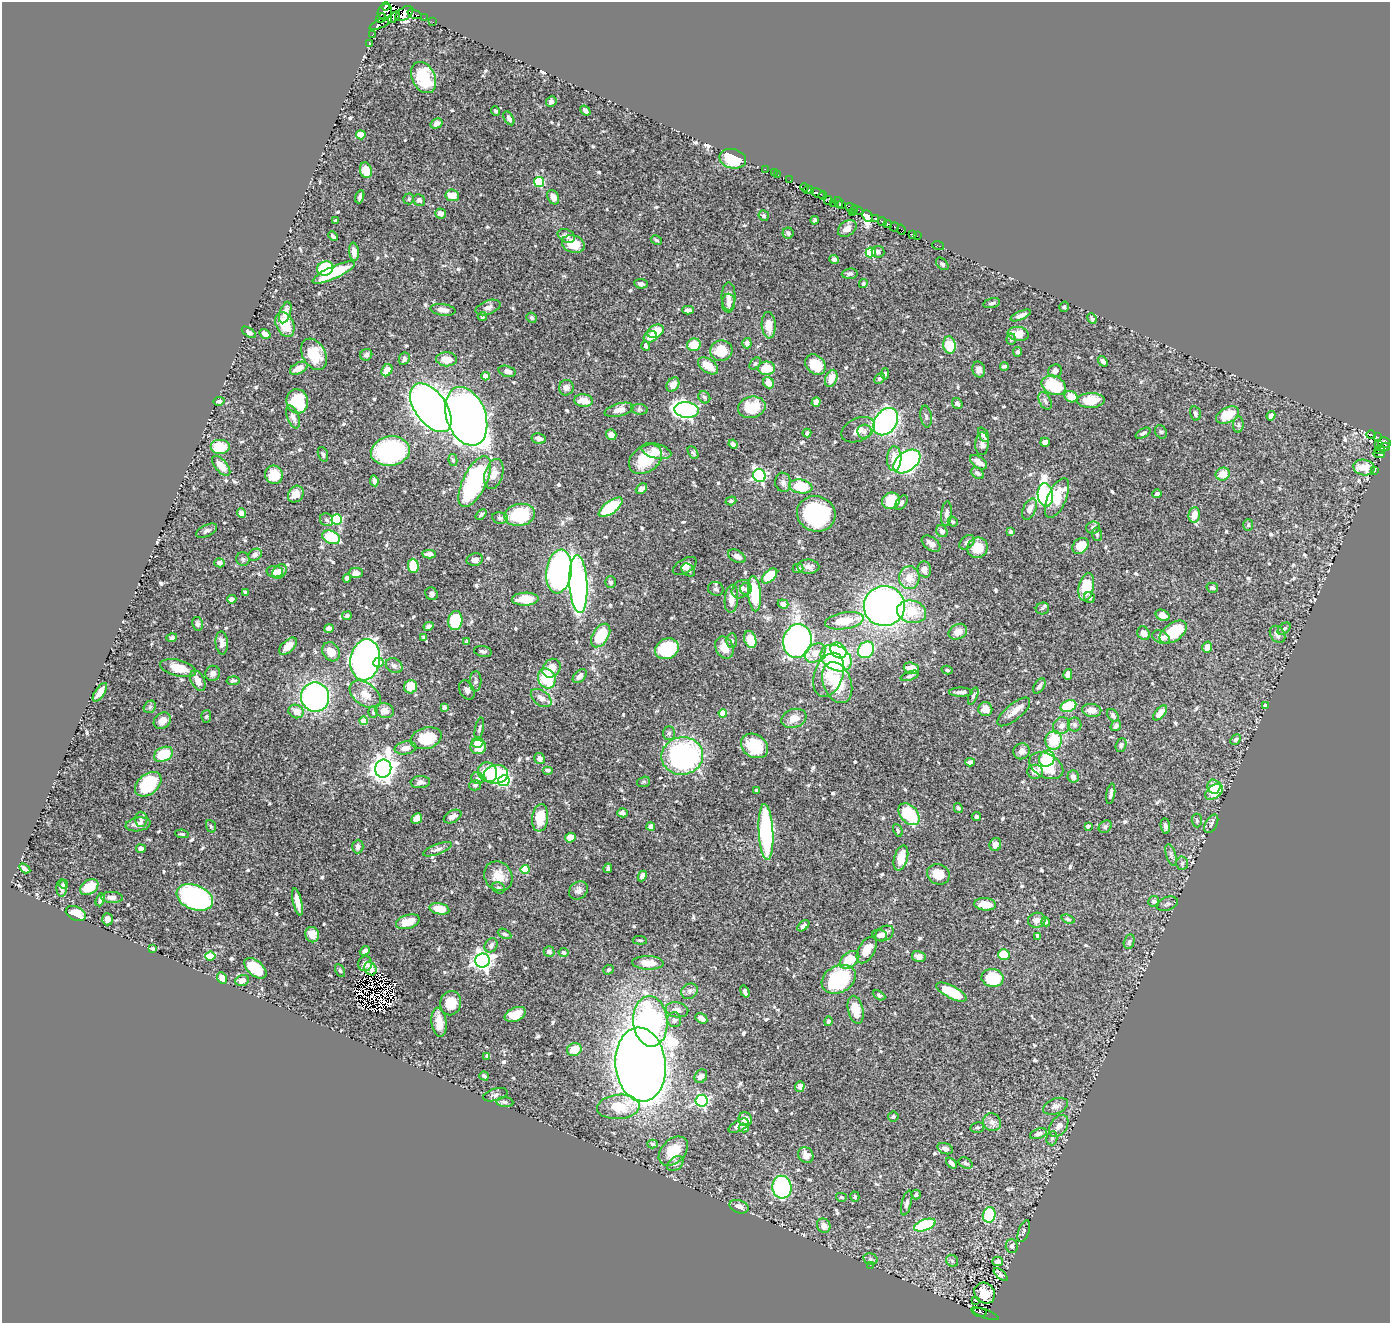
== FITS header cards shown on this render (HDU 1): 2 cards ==
NAXIS1  =                 1388
NAXIS2  =                 1321

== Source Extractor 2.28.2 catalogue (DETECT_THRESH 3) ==
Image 1388 x 1321 px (HDU 1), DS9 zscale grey, 1 PNG px = 1 image px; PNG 1392 x 1325 px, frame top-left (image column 1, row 1321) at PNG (2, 2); each listed source drawn as its Kron ellipse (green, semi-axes under 4 px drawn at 4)
Background 0.796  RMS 0.016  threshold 0.0467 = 3 sigma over >= 5 px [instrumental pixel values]
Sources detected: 665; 9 with non-positive FLUX_AUTO (blend fragments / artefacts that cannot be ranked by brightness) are neither listed nor drawn; of the other 656, the 500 brightest by FLUX_AUTO listed and drawn (156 fainter detections omitted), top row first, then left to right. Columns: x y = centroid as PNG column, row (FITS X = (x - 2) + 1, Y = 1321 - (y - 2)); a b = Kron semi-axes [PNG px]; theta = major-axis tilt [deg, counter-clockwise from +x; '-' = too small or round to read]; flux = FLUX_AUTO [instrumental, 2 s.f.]
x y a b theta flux
386 6 4 3 - 240
385 12 8 7 - 250
404 14 10 6 35 940
415 14 8 3 -21 140
394 17 7 3 43 120
381 18 5 4 - 300
424 18 2 2 - 7.8
433 22 2 2 - 3.6
381 24 12 3 26 170
372 35 3 2 - 3.9
369 44 2 2 - 2
423 77 16 11 -64 39
551 101 5 5 - 2.8
496 111 5 4 - 1.9
585 111 6 3 -39 3.2
509 118 7 4 -60 3.3
436 124 6 4 29 5.7
361 135 5 4 - 26
733 159 13 9 -14 33
765 169 2 2 - 10
366 170 8 6 -73 17
774 173 2 2 - 5.6
778 175 3 2 - 2.2
790 180 2 2 - 2.8
539 182 5 5 - 65
804 187 4 3 - 98
809 190 5 4 - 850
818 193 7 3 -23 670
452 195 7 5 -7 13
823 195 4 2 - 84
360 197 7 3 71 2.8
553 197 7 5 -60 7.1
409 199 5 5 - 1.8
419 200 6 5 - 3.6
828 201 4 2 - 42
834 203 3 2 - 8.6
839 203 5 2 - 7.3
842 204 2 2 - 31
851 208 7 4 -31 210
857 210 6 4 -23 160
852 212 4 3 - 65
440 213 5 5 - 5.2
764 216 5 5 - 2.1
867 216 6 4 -66 1400
875 218 3 3 - 150
814 220 4 3 - 2
336 221 4 3 - 2.2
882 222 4 3 - 250
888 224 4 3 - 170
894 227 4 3 - 46
847 228 10 7 35 6.3
901 230 5 3 - 35
788 233 5 5 - 3.2
912 234 3 2 - 5
333 236 5 3 - 2.5
566 236 9 6 -26 4.4
917 236 2 2 - 4.1
656 240 6 4 -28 1.7
573 244 11 8 -19 23
938 245 6 2 -18 8.2
354 252 9 5 -85 8.3
871 252 5 5 - 72
878 252 6 6 - 2.9
834 259 5 4 - 3.2
942 264 7 5 -45 1.9
325 268 8 7 - 46
334 272 23 6 24 46
850 274 8 5 6 2.5
641 284 7 4 -8 3.6
863 284 4 4 - 2.1
729 297 14 7 89 6.3
728 303 9 6 88 5.8
992 303 8 5 14 2.7
488 307 13 7 20 5.5
1064 307 5 4 - 1.8
443 310 13 6 -8 6.5
688 310 6 4 -1 4.6
285 312 11 5 72 9.5
1021 315 11 4 24 4.7
482 317 4 4 - 2
531 318 5 4 - 2.2
1092 319 5 3 - 1.8
285 324 13 8 -65 25
769 325 13 7 -87 15
656 331 9 6 30 19
249 332 8 4 -35 3.1
265 334 6 4 -33 7
1018 334 10 7 -8 12
650 337 7 5 19 9.1
1011 339 6 4 86 1.9
747 343 5 4 - 3.4
694 345 7 6 - 19
949 345 9 6 -82 43
646 346 5 3 - 2.1
721 351 11 10 - 26
1017 352 5 4 - 2.1
314 354 17 11 -60 28
366 355 6 5 - 3.4
404 359 6 5 - 3.6
447 359 10 7 -2 16
1103 361 6 4 -50 3.5
755 364 7 4 50 1.8
815 365 11 9 -43 27
708 366 11 6 -35 17
1004 366 4 3 - 2.2
299 368 9 5 27 11
767 368 8 6 2 24
979 369 8 6 -76 5.3
387 370 6 5 - 17
507 371 9 5 -15 5.4
1055 371 7 6 - 3.1
885 374 6 4 84 2.1
485 376 4 4 - 17
831 378 9 6 71 12
879 379 5 5 - 2.1
768 383 6 5 - 10
673 385 8 5 56 8.4
1054 385 12 9 -23 50
566 388 8 7 - 5
704 397 6 5 - 2.1
1071 397 7 5 -27 17
583 400 9 6 -6 13
1091 400 14 7 1 26
219 401 5 4 - 2.9
297 401 12 11 - 70
1045 401 9 6 -60 3.4
816 402 5 4 - 6.1
957 403 6 5 - 2.8
752 407 14 10 12 32
431 408 28 15 -54 1100
639 409 8 5 -7 2.2
619 410 15 6 14 8.2
687 410 12 7 -7 340
1195 413 7 5 -75 3.3
1228 415 12 7 28 27
466 416 30 19 -70 1100
926 416 11 5 -81 2.8
1271 416 5 4 - 4.3
293 417 12 6 -69 6.2
886 422 15 10 55 250
1238 425 8 5 85 2.4
858 430 18 11 25 9.8
864 431 7 7 - 3.3
1161 432 7 5 -61 1.8
807 433 4 4 - 2.9
1143 433 8 4 30 3.1
611 435 5 5 - 6.3
983 435 7 4 -64 4.8
1371 435 5 3 - 78
1377 437 3 3 - 14
539 438 7 5 -11 4
1045 442 5 4 - 6.8
1384 442 6 5 - 390
733 444 5 4 - 3.8
982 444 11 6 87 5.1
1379 445 3 3 - 88
220 447 10 7 0 26
1385 447 5 4 - 380
1380 450 5 3 - 180
390 451 19 14 9 160
656 451 15 7 -15 11
693 453 7 4 -61 1.9
323 454 8 5 -73 2.2
1379 454 6 4 -11 190
645 459 18 13 35 37
894 459 12 7 89 15
453 460 6 4 -78 2
907 461 15 9 35 250
978 462 9 5 -34 7.9
221 466 12 6 -49 14
1364 468 11 7 -11 12
1375 471 2 2 - 5.8
977 473 7 5 -34 2.9
494 474 15 9 74 9.6
1223 474 7 6 - 13
274 475 9 8 - 25
759 476 6 6 - 160
374 481 5 4 - 3.7
475 482 28 11 64 170
783 482 10 8 -80 4.2
801 486 12 7 -9 42
641 489 6 4 40 4.8
296 494 9 7 53 12
1157 494 5 4 - 2.5
1045 495 11 7 -83 230
1057 498 21 9 66 27
731 501 5 4 - 2.1
891 501 9 8 - 28
901 503 8 5 53 2.6
611 507 14 6 36 63
1030 509 11 6 65 5.7
242 513 5 4 - 9.4
481 514 6 4 40 2
816 514 19 17 -19 110
946 514 12 5 83 4.3
520 515 15 11 10 62
1194 515 8 5 81 11
500 518 8 6 -9 2.9
337 519 5 5 - 84
327 520 7 6 - 2.9
953 522 5 4 - 2.1
1248 525 6 5 - 1.9
1093 528 7 6 - 3.5
207 531 11 5 26 3.5
942 531 6 5 - 4.2
1011 532 4 4 - 2.4
1097 534 6 5 - 1.9
331 537 9 6 -24 45
967 542 9 6 42 3.1
931 544 10 6 -37 7.1
1080 546 9 7 41 18
978 548 10 10 - 23
429 554 6 4 2 4.6
255 555 7 5 33 4
737 556 9 5 -28 6.1
243 559 7 6 - 2.1
475 560 8 6 12 5
220 563 5 4 - 4.4
413 566 7 5 -87 38
685 566 13 7 31 5.9
808 567 11 7 -1 5.3
798 568 5 4 - 2.2
924 569 8 6 -76 6.5
688 570 7 5 -40 3
280 571 8 6 43 6.2
559 571 22 13 82 450
275 572 8 5 -4 8.8
356 573 7 5 0 8.4
769 576 9 5 44 31
347 578 4 4 - 3.7
909 578 11 10 - 14
611 582 5 5 - 2.6
578 584 29 9 -87 360
1086 587 14 7 78 40
1212 588 6 5 - 2.4
716 589 8 7 - 2.5
741 589 10 8 40 6.5
746 589 6 5 - 2.4
245 592 4 4 - 1.8
432 594 7 6 - 2.7
754 594 18 6 -85 54
1089 598 6 5 - 2.3
232 599 5 4 - 4
525 599 13 6 1 25
731 599 14 6 85 14
783 604 5 4 - 5.9
884 606 20 20 - 490
1042 608 7 5 20 2.1
912 612 15 11 -13 26
1163 615 7 5 -26 7
347 616 5 4 - 3
455 621 9 7 83 48
844 621 19 8 9 23
197 624 7 5 -80 2.8
429 626 5 4 - 4.1
329 628 5 4 - 6.6
1284 629 7 5 40 2.7
958 632 10 7 27 10
1173 632 15 9 36 41
1144 633 7 6 - 6.4
1277 634 9 7 -56 4.4
601 636 13 8 57 39
172 637 5 4 - 2.5
424 637 4 4 - 1.8
1161 637 9 6 -26 5.1
750 639 9 6 -73 25
732 641 7 5 -89 2.2
797 641 17 14 75 410
467 642 4 3 - 1.8
222 643 11 6 -86 5.7
288 646 11 6 43 12
1207 647 6 4 73 8.9
724 648 11 8 -64 16
667 649 12 10 25 59
838 650 9 7 -42 27
866 650 9 7 47 75
483 651 9 5 -10 2.7
331 652 10 8 -60 14
815 653 11 8 38 12
836 658 16 12 -31 150
365 660 21 14 81 500
378 662 5 5 - 14
394 666 9 7 -33 3.6
178 668 18 8 -14 21
551 668 10 8 51 12
911 668 8 5 -17 15
947 670 6 4 -14 2
213 673 8 7 - 5
1068 674 5 4 - 8.7
829 675 23 14 70 24
580 676 8 5 45 5.9
910 676 9 4 19 3
547 678 10 8 -66 41
198 681 11 6 -62 9.6
233 681 6 4 11 2.2
475 681 10 6 87 3.3
837 683 21 14 -69 34
1039 686 8 5 56 3.6
411 687 7 6 - 23
467 690 10 7 -62 4.6
100 692 11 4 56 8.8
961 692 11 4 0 4
365 694 17 11 -36 16
973 696 9 4 67 2.1
315 697 15 14 - 270
541 698 12 7 -37 7.3
1266 705 4 3 - 6.3
1068 706 8 5 21 41
150 707 7 5 47 2.3
444 707 4 4 - 3.2
985 709 7 7 - 11
384 710 9 7 -17 7.9
1092 710 9 6 -8 8.9
296 711 8 6 -26 9
373 712 6 5 - 2.5
1014 712 20 8 40 10
723 713 4 4 - 28
1160 713 9 4 49 9.9
1113 715 7 5 -54 3
206 716 6 5 - 1.8
794 718 13 9 19 11
162 721 9 7 40 8.1
363 721 4 4 - 17
1075 725 7 6 - 2.7
1062 726 9 8 - 7.1
1116 726 6 4 51 2.9
479 729 11 4 78 2.1
669 733 7 6 - 2.5
426 738 16 10 16 32
1236 739 6 4 47 2.1
1054 740 9 8 - 29
477 743 6 5 - 9.1
1121 745 7 5 71 2.3
754 746 14 11 -33 32
478 747 8 7 - 18
405 748 11 6 9 6.9
1022 751 8 7 - 6.4
164 754 10 7 25 44
682 756 21 19 10 230
1047 758 8 7 - 36
540 759 6 5 - 4
970 762 5 4 - 3.3
1046 766 18 12 -27 43
383 769 9 8 - 1100
548 770 5 4 - 2.4
488 772 10 9 - 18
1035 772 8 7 - 8.5
496 774 12 9 10 65
1073 776 6 5 - 5.6
477 778 6 5 - 2.2
504 781 6 5 - 100
420 782 10 6 4 4
644 782 6 5 - 1.7
148 784 15 10 40 65
475 785 6 5 - 2
1214 786 7 7 - 9.1
756 791 4 3 - 2.8
1214 792 10 6 37 26
1111 794 10 3 81 3.1
958 808 5 4 - 1.9
622 813 5 4 - 4.1
909 814 12 8 -49 55
453 816 9 6 28 5.2
976 817 5 4 - 2.5
417 818 6 5 - 8.3
540 818 13 8 82 25
141 819 7 6 - 3.4
1197 820 7 5 -86 1.9
138 824 12 6 8 5.3
1211 824 10 5 61 2.8
211 826 6 5 - 1.7
651 826 4 4 - 5
1088 826 4 3 - 2.6
1165 826 8 4 -81 3.7
1105 827 7 5 44 2.6
898 830 7 4 -65 1.8
766 832 28 7 -87 160
182 834 7 4 -7 2
570 838 5 5 - 15
995 844 6 6 - 6.8
358 847 7 5 86 4.8
141 849 5 4 - 5
438 849 15 5 20 4.2
1171 855 11 4 -73 3
901 858 13 6 75 17
1182 863 7 5 87 2.4
25 868 6 3 -33 3.7
608 868 5 3 - 2.4
525 869 4 4 - 30
938 874 11 10 - 21
498 876 15 13 -53 16
642 876 5 4 - 5.5
64 884 4 3 - 2
89 887 10 7 34 18
62 888 8 5 -88 4.3
499 888 7 5 -26 2.1
578 890 10 8 43 5
112 897 11 5 -2 4.5
195 897 19 12 -21 270
100 900 7 4 71 3.6
1154 901 5 5 - 3.5
297 902 14 4 -77 10
985 904 11 6 -5 15
1167 904 11 6 21 2.8
439 909 10 5 -13 20
76 913 10 7 -24 15
107 919 6 5 - 4.4
1068 919 7 4 -22 1.8
1037 920 9 7 15 5.3
408 922 12 7 16 14
1046 922 4 4 - 2.2
803 926 7 4 42 3.2
885 933 10 7 31 5
504 934 7 4 -27 1.8
312 935 8 7 - 12
880 935 7 5 -12 4.4
1038 936 4 3 - 5
640 940 7 4 -5 1.8
1129 942 7 5 75 2.5
491 945 7 6 - 3.7
152 949 4 3 - 2.4
867 950 14 8 60 15
365 951 5 4 - 4.1
549 952 5 5 - 3.7
563 952 5 4 - 2.6
1004 954 6 5 - 25
210 956 5 4 - 35
919 957 7 5 -13 6.8
849 960 11 7 37 31
482 961 7 7 - 510
648 963 16 7 -3 14
365 964 7 7 - 5.8
255 968 13 7 -41 35
370 968 7 5 -58 4.8
340 970 7 4 -63 1.7
608 970 5 4 - 2
222 978 6 4 -63 8.2
993 978 11 9 -7 47
839 979 18 13 28 96
242 980 7 5 22 7.7
689 991 9 7 35 4
745 992 6 3 -70 3.8
951 992 17 6 -27 36
879 995 7 4 -29 1.9
451 1003 12 10 78 16
677 1010 11 7 -9 5.8
856 1010 14 7 -76 21
515 1014 11 7 22 18
701 1018 6 4 -29 6.5
674 1020 7 7 - 3.2
650 1021 25 17 -86 230
828 1021 5 3 - 2.3
439 1022 15 7 -83 13
574 1050 7 6 - 15
487 1056 4 4 - 3.6
641 1065 37 25 -84 1800
484 1076 5 4 - 2.3
701 1076 7 6 - 6.6
800 1086 5 5 - 5.3
495 1095 12 6 15 3.1
702 1101 6 6 - 200
505 1102 8 5 -5 3.4
1055 1106 13 7 20 5.5
618 1107 21 12 6 31
893 1116 5 5 - 2
745 1119 7 6 - 9.6
992 1122 9 8 - 5.9
738 1126 11 5 29 5.5
1059 1126 12 8 55 6.2
977 1127 7 5 13 1.9
744 1128 5 4 - 2.4
1038 1134 9 5 19 4.3
1052 1138 7 5 76 2.1
653 1144 5 4 - 1.9
945 1149 8 5 -19 4.5
673 1151 17 11 45 32
806 1155 8 7 - 8.3
952 1163 6 4 -49 3.6
965 1163 7 5 -27 2.3
675 1164 9 6 40 3.8
782 1187 11 9 -85 130
916 1194 5 4 - 2.4
841 1197 5 4 - 1.8
855 1197 5 4 - 1.7
907 1203 13 5 76 3.4
739 1207 10 6 -19 6.6
989 1215 8 6 77 47
925 1225 11 5 20 83
824 1226 7 6 - 6.4
1024 1231 11 5 70 2.3
1012 1246 7 6 - 3.7
870 1259 7 5 -17 2.8
952 1261 6 5 - 2.3
997 1261 5 5 - 3.4
870 1265 2 2 - 5.9
1001 1275 8 4 -41 3.2
985 1293 11 9 -47 14
976 1300 3 3 - 3.9
980 1312 7 3 -11 41
985 1314 15 3 -20 22
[156 fainter detections neither listed nor drawn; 9 non-positive-flux detections neither listed nor drawn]